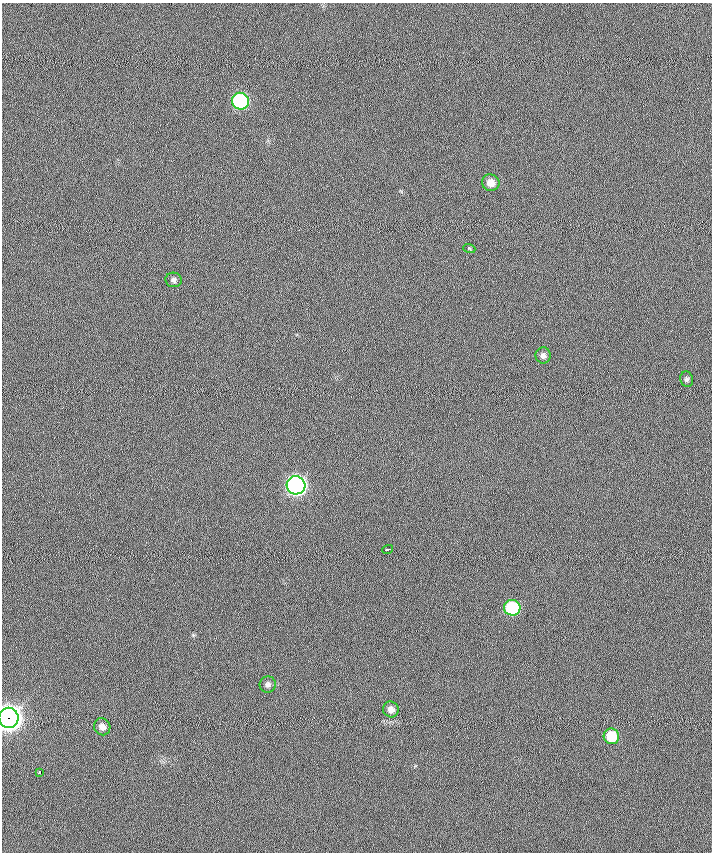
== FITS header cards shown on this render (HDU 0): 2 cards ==
NAXIS1  =                  710 /
NAXIS2  =                  850 /

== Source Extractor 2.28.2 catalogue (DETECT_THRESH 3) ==
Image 710 x 850 px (HDU 0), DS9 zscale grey, 1 PNG px = 1 image px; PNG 714 x 854 px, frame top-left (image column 1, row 850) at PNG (2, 3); each listed source drawn as its Kron ellipse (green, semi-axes under 4 px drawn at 4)
Background -0.685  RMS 9.2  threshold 27.7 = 3 sigma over >= 5 px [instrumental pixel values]
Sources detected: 15; all 15 listed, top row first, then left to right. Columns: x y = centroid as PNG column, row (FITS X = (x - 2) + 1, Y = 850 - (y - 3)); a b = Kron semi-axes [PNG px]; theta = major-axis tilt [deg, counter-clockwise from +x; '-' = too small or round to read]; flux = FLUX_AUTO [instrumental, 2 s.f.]
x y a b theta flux
240 101 9 8 - 91000
491 183 9 8 - 6900
469 248 6 4 -19 740
174 280 8 7 - 2200
543 355 8 7 - 2700
687 379 8 6 -75 1600
296 485 9 9 - 290000
387 549 5 3 - 2300
512 608 8 8 - 44000
268 685 8 8 - 2500
391 709 8 7 - 4100
9 718 10 10 - 760000
102 727 9 8 - 4300
611 736 8 7 - 20000
39 772 3 3 - 3800
At the frame edge (FLAGS 8, measured only in part): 1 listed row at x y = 9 718